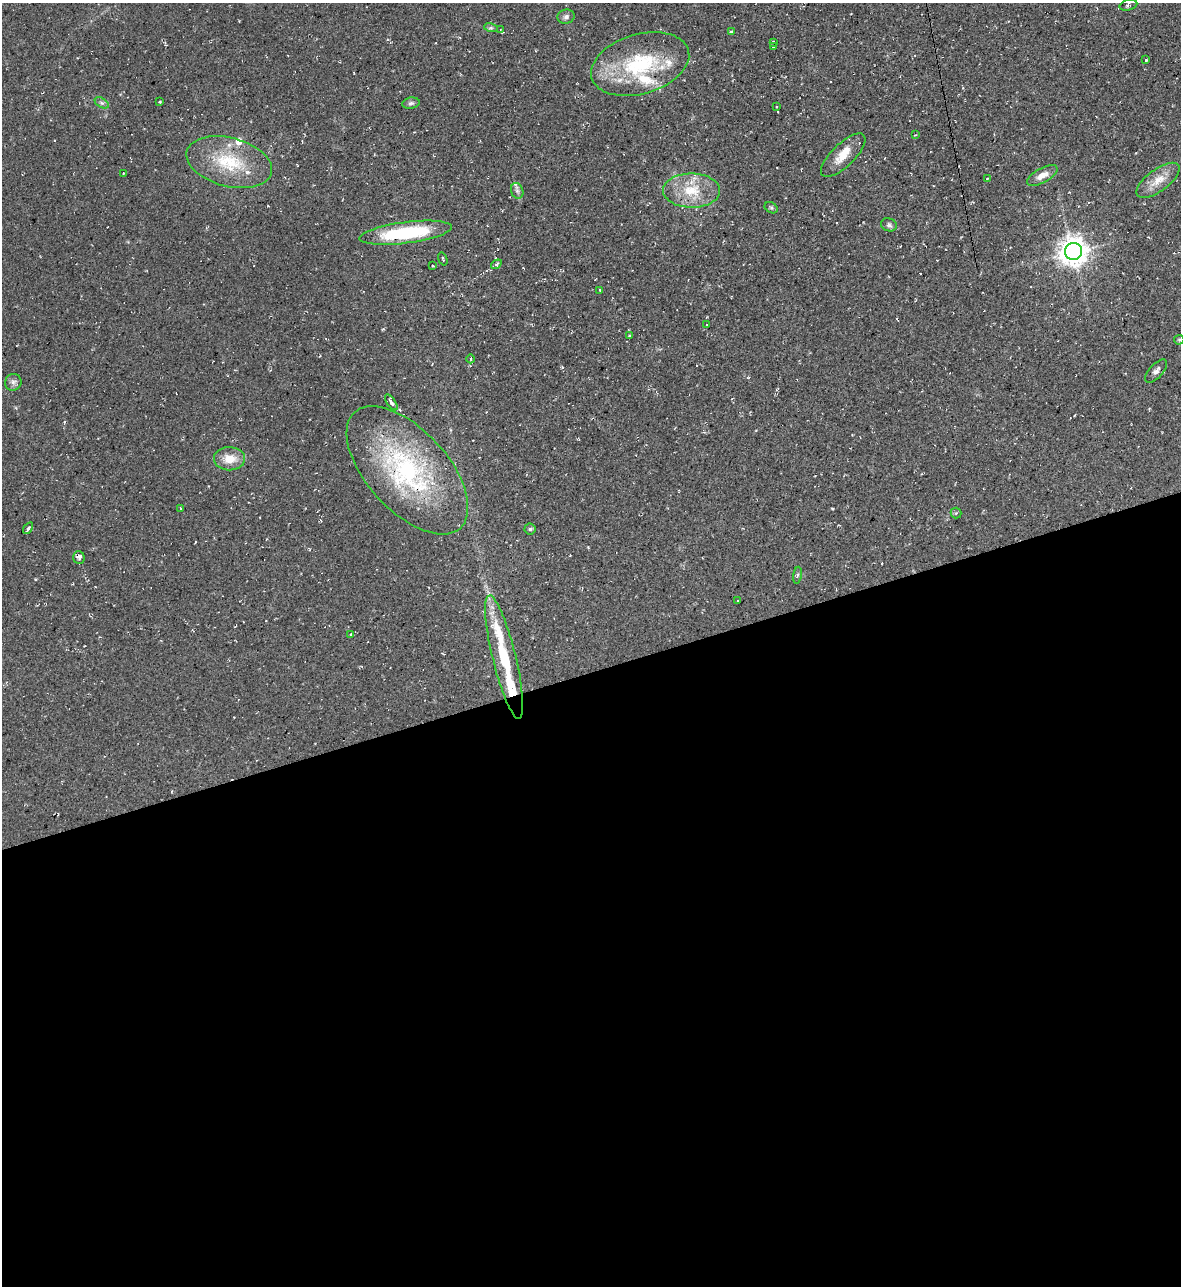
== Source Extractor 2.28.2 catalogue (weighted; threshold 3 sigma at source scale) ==
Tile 15 of 4 x 4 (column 3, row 4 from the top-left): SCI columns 2498-3676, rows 1-1284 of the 5116 x 5134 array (HDU 1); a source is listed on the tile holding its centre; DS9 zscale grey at full resolution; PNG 1183 x 1288 px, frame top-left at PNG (2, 3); each listed source drawn as its Kron ellipse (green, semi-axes under 4 px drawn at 4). Shown black and unused: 48% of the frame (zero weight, under 2 of 3 exposures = <1% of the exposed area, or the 3 px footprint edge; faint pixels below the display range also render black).
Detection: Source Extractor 2.28.2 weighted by HDU 2 'WHT'; one run over the whole footprint, this tile lists its part. Background 0.0389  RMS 0.0094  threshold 0.0424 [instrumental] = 3 sigma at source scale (4.5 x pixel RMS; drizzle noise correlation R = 1.50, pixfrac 1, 0.05/0.05 arcsec/px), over >= 5 px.
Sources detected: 62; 5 cosmic-ray / hot-pixel residue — neither listed nor drawn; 9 inside a brighter listed object's ellipse — not listed separately; the other 48 listed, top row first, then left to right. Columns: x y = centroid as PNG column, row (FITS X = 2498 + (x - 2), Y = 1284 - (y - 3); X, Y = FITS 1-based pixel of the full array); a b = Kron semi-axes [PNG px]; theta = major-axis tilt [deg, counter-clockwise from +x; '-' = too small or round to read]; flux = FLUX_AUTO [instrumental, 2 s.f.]
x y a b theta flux
1128 5 9 5 13 2.2
566 17 9 7 14 3
491 28 7 4 -17 1.4
500 30 4 2 - 0.65
731 32 3 3 - 1.1
773 42 3 3 - 12
774 46 3 3 - 3.4
1146 60 3 3 - 1.9
640 64 50 30 16 82
160 102 3 2 - 1.2
102 103 8 4 -31 2.2
411 103 9 5 10 2.2
777 106 3 3 - 2
915 135 4 3 - 0.97
843 155 29 11 44 15
229 162 44 24 -14 50
123 173 3 2 - 0.57
1042 175 17 7 29 8.2
987 178 3 2 - 0.52
1158 180 25 11 36 14
517 191 8 6 -70 2.5
692 191 28 17 0 30
771 208 7 5 -29 1.7
889 225 8 6 -19 2.4
406 233 46 10 7 70
1073 251 8 8 - 1200
443 259 7 2 -71 1.1
496 264 6 3 34 1.5
432 266 3 3 - 2.1
600 290 3 2 - 1.2
707 324 3 2 - 0.56
629 336 3 3 - 0.85
1179 340 5 5 - 0.63
471 359 4 3 - 1.1
1156 371 14 6 47 4.3
13 382 8 8 - 3.3
391 402 9 4 -56 3.4
229 459 15 11 -1 13
407 470 78 40 -48 160
180 508 3 2 - 0.59
956 513 5 5 - 1.2
28 528 6 3 57 1.6
530 529 5 5 - 1.6
79 557 6 5 - 4.3
797 575 8 4 81 1.8
738 601 3 3 - 2.3
351 635 3 3 - 1.4
504 657 63 11 -76 59
Overlapping masked pixels (flux is a lower limit): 2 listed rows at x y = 407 470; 79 557